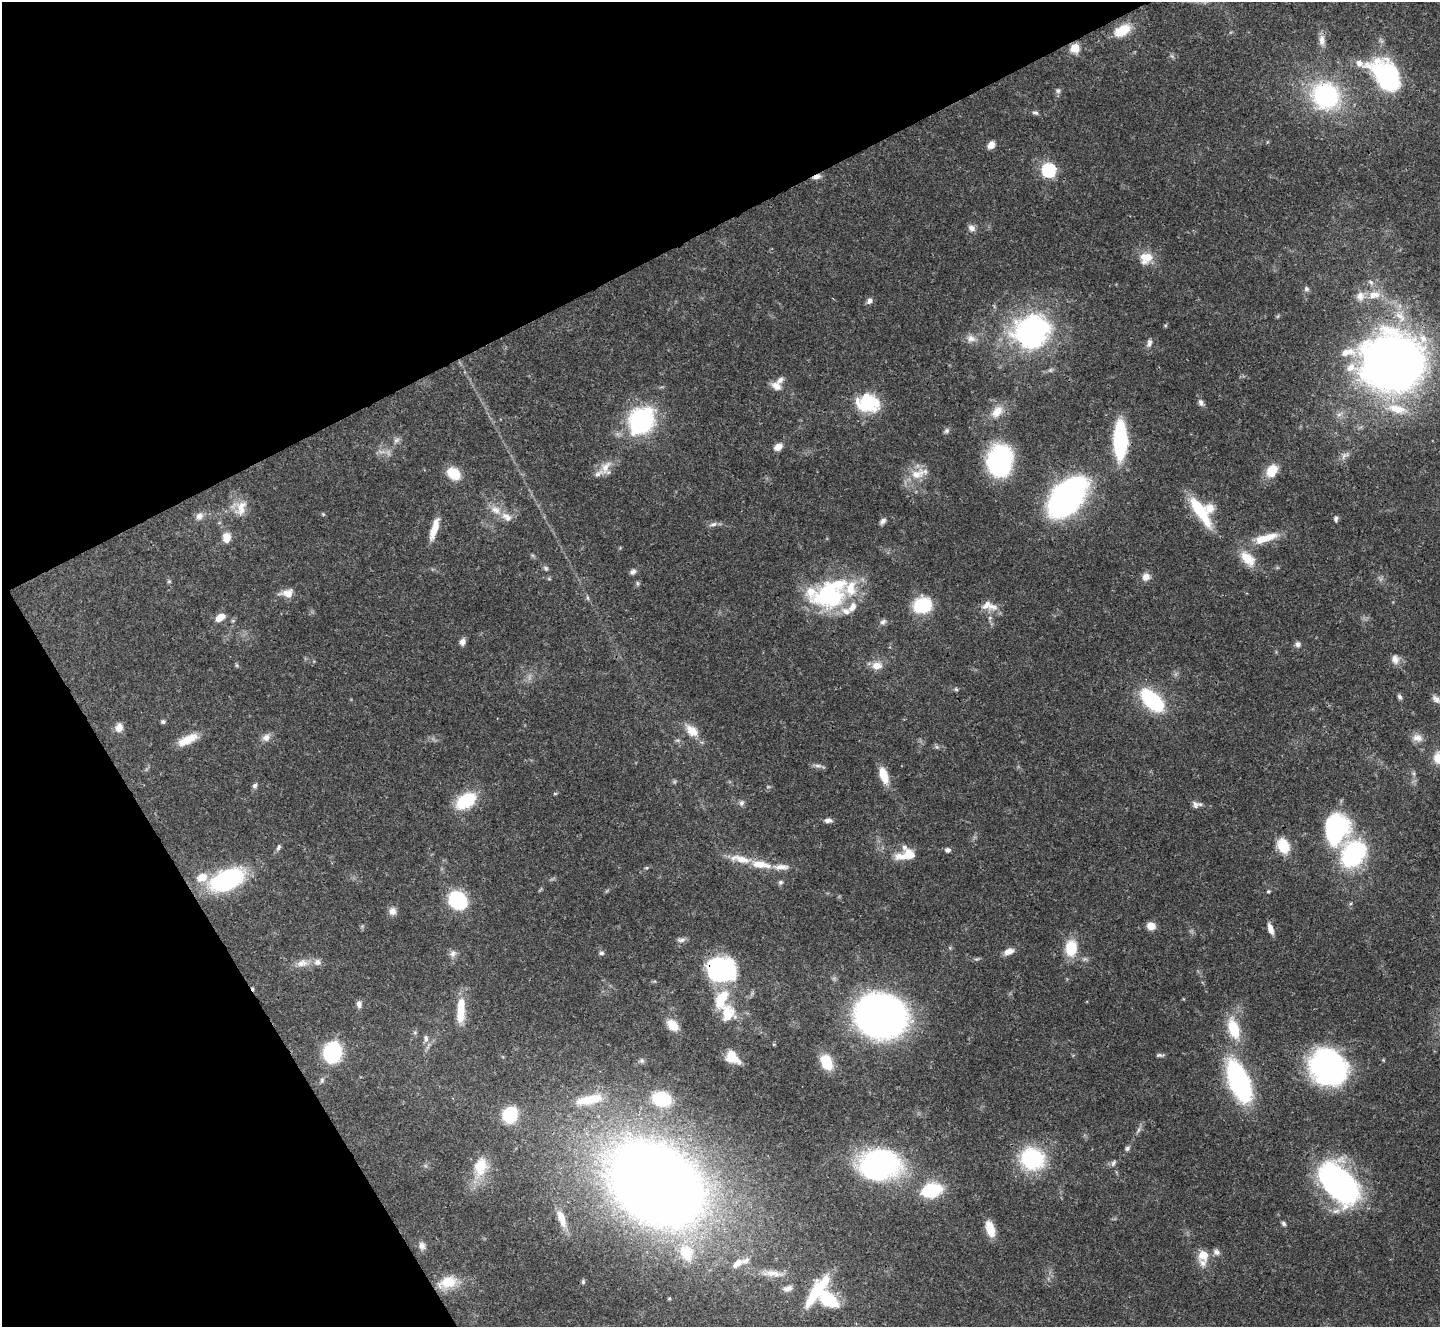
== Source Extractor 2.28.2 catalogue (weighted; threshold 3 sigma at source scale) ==
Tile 5 of 4 x 4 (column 1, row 2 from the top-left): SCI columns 7-1444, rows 2944-4268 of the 5761 x 5752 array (HDU 1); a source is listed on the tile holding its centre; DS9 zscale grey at full resolution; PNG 1442 x 1329 px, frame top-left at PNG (2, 2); no overlay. Shown black and unused: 27% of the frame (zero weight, under 3 of 4 exposures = <1% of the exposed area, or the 3 px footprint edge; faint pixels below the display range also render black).
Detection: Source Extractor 2.28.2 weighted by HDU 2 'WHT'; one run over the whole footprint, this tile lists its part. Background 0.0707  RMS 0.0033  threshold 0.015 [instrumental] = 3 sigma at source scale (4.5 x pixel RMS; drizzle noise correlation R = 1.50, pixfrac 1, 0.05/0.05 arcsec/px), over >= 5 px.
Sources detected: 177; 2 too faint to see at this stretch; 1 cosmic-ray / hot-pixel residue — not listed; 21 inside a brighter listed object's ellipse — not listed separately; the other 153 listed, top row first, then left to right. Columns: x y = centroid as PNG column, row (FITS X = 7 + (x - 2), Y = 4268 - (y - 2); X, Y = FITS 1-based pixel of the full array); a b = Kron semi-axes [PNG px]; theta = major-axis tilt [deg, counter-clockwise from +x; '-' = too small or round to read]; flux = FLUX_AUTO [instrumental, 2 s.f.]
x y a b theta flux
1122 30 15 9 31 9.8
1322 40 15 8 -88 2.4
1075 48 5 5 - 17
1386 75 42 25 -48 40
1058 91 8 6 -76 0.79
1325 96 28 26 -32 45
1035 113 8 5 -17 0.81
991 145 9 7 53 2.5
1049 170 6 6 - 51
817 177 12 5 15 1.5
972 228 10 8 -37 1.6
1148 257 18 11 50 5
1307 289 7 6 - 0.77
1374 295 17 9 8 4.4
869 301 8 6 56 1.3
1400 316 21 11 -48 6.7
1165 325 5 3 - 0.37
1031 332 42 36 21 67
971 338 13 10 -3 2.5
1149 343 10 7 77 1.3
1350 351 21 12 -25 4.9
1394 363 37 35 0 470
776 386 13 8 -30 2.6
1201 402 11 6 -58 1.3
868 403 28 21 -8 16
1397 409 27 11 -13 8.8
997 412 19 12 49 4.9
641 420 22 15 54 66
946 431 7 6 - 0.81
396 440 9 6 27 1.1
1120 440 29 9 -90 49
778 447 10 7 30 2.5
999 460 26 20 81 58
606 467 20 11 59 4.1
1272 471 14 10 55 7.2
454 473 12 9 -38 10
917 474 23 13 22 5.9
1066 497 26 16 49 170
241 508 22 14 70 4.9
496 510 14 10 -34 3.4
1200 510 37 11 -57 16
199 516 11 9 35 1.9
508 518 11 8 49 1.7
1336 519 8 5 89 0.79
883 521 9 5 48 1.1
713 524 12 5 13 1.3
434 528 28 8 73 5.2
226 538 14 11 -88 3.3
1263 539 22 11 24 6
1248 558 24 13 -45 6.6
546 568 7 5 -68 0.68
633 572 9 6 44 1.1
1146 577 10 10 - 2.2
169 581 6 4 0 0.41
637 583 7 4 -89 0.56
287 593 15 10 4 3.7
829 596 46 34 3 36
587 598 7 3 -71 0.56
922 605 16 13 9 17
993 607 17 10 -9 3
220 617 10 6 33 4.1
990 618 6 5 - 0.68
883 622 9 7 38 1.1
462 642 8 7 - 1.6
1298 644 8 7 - 1.1
1395 659 12 10 -72 2.3
877 666 10 8 -2 3.9
956 689 5 4 - 0.53
1400 697 7 5 -46 0.75
1436 699 13 7 -43 1.6
1152 700 21 11 -44 37
163 722 5 5 - 0.7
119 727 11 9 73 2.6
692 731 19 11 -42 4.9
266 737 11 10 - 2.1
1417 738 15 10 -16 2.6
188 740 27 10 26 5.8
1438 758 15 13 84 4.8
818 766 11 5 -1 1.2
1414 773 6 4 72 0.58
884 775 17 8 -69 7
255 785 7 6 - 0.96
555 794 6 3 20 0.38
466 801 20 11 33 19
741 803 9 7 79 0.99
1195 805 10 8 -72 1.4
828 820 9 6 -3 1.4
1336 828 30 22 77 40
1283 846 14 10 -67 10
278 847 9 5 67 0.86
947 850 7 5 -8 0.99
1353 854 22 16 54 53
906 855 29 13 14 6.6
760 864 28 9 -9 7
646 868 6 3 17 0.43
202 877 12 10 19 5
227 880 27 15 26 54
780 882 6 6 - 0.7
1268 891 5 4 - 0.44
458 900 13 11 -44 32
392 911 10 9 - 2
1151 926 8 7 - 3.5
1271 929 13 6 -71 2.5
681 940 11 6 10 1.2
1071 948 18 13 87 9.7
1009 951 13 7 23 2.5
601 953 6 6 - 0.79
453 954 11 8 50 1.5
976 959 8 3 5 0.59
302 963 17 10 14 3.3
722 969 24 20 -16 54
721 999 27 14 66 11
359 1004 9 6 -76 1.5
461 1010 29 9 87 8.7
881 1016 33 25 -9 230
672 1025 14 10 -46 5.5
1234 1029 24 12 -72 12
415 1033 6 4 0 0.48
426 1038 11 7 -83 1.6
332 1052 17 14 78 29
1160 1055 11 4 2 0.77
732 1057 18 11 -41 5.5
642 1061 7 6 - 0.8
827 1062 13 9 -65 12
1328 1067 37 32 -45 68
322 1080 9 6 80 0.88
1239 1081 28 12 -69 91
662 1099 13 10 -15 20
589 1100 37 12 12 11
510 1115 11 10 - 22
1138 1130 7 4 71 0.76
1127 1148 6 5 - 0.87
1032 1159 25 22 -19 28
1113 1163 9 5 60 0.9
879 1165 32 24 8 88
481 1167 27 18 75 9.6
1339 1183 44 25 -50 92
656 1184 60 44 -36 620
931 1190 16 10 17 24
562 1218 23 8 -71 5.1
1284 1224 7 5 -47 0.71
990 1229 17 8 -72 6.5
422 1246 11 9 -71 1.7
1216 1252 9 8 - 1.4
686 1253 21 17 -65 8.8
1203 1255 8 5 85 13
737 1263 14 8 39 3.4
772 1273 33 9 -5 5.4
448 1282 25 14 18 7.8
583 1282 6 5 - 0.53
788 1288 13 7 12 1.9
817 1291 40 11 55 18
828 1299 27 16 -39 14
Overlapping masked pixels (flux is a lower limit): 5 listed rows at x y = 817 177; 1394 363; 722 969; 656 1184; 817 1291
Isophote crosses this tile's border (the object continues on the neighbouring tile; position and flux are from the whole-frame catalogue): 1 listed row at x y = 1438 758